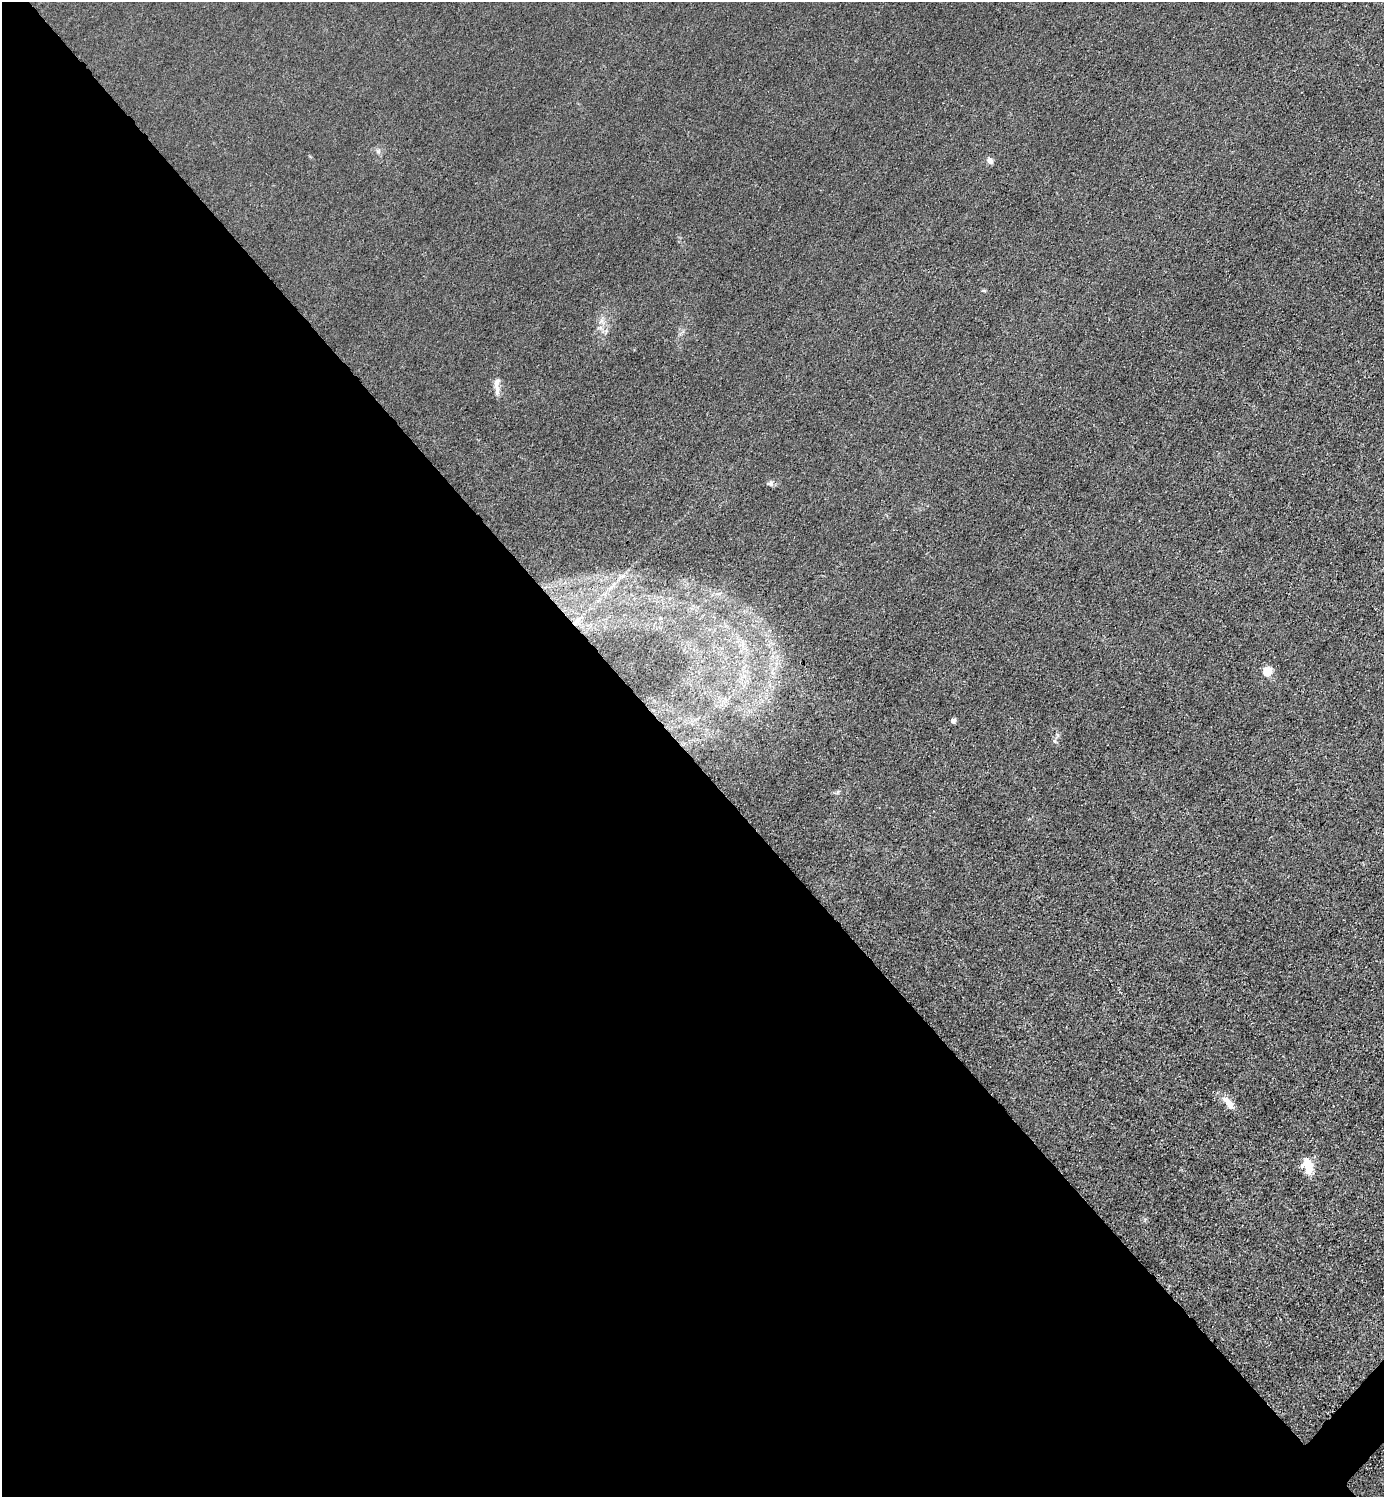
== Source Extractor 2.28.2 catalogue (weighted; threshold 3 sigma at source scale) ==
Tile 9 of 4 x 4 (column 1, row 3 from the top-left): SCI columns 301-1682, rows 1498-2992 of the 5985 x 5985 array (HDU 1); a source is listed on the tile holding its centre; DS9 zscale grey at full resolution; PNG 1386 x 1499 px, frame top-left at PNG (2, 2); no overlay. Shown black and unused: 50% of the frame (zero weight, under 3 of 4 exposures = <1% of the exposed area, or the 3 px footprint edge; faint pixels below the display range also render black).
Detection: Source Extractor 2.28.2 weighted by HDU 2 'WHT'; one run over the whole footprint, this tile lists its part. Background 0.0222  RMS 0.0063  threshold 0.0285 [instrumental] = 3 sigma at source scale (4.5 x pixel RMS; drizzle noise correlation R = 1.50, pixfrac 1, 0.05/0.05 arcsec/px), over >= 5 px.
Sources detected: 10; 1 inside a brighter listed object's ellipse — not listed separately; the other 9 listed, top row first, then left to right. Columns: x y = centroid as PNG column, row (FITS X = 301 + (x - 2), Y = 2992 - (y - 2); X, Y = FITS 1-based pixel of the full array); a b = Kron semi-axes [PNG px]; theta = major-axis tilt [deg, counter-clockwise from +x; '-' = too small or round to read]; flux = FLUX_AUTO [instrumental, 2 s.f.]
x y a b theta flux
378 151 7 5 -45 1.3
990 161 8 7 - 2.7
497 386 24 6 -88 4.6
770 483 9 7 12 1.9
576 622 14 5 45 3.3
1267 671 5 5 - 29
953 721 4 4 - 3.5
1228 1102 21 7 -52 6.4
1308 1167 21 11 -84 7.9
Overlapping masked pixels (flux is a lower limit): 1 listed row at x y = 576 622